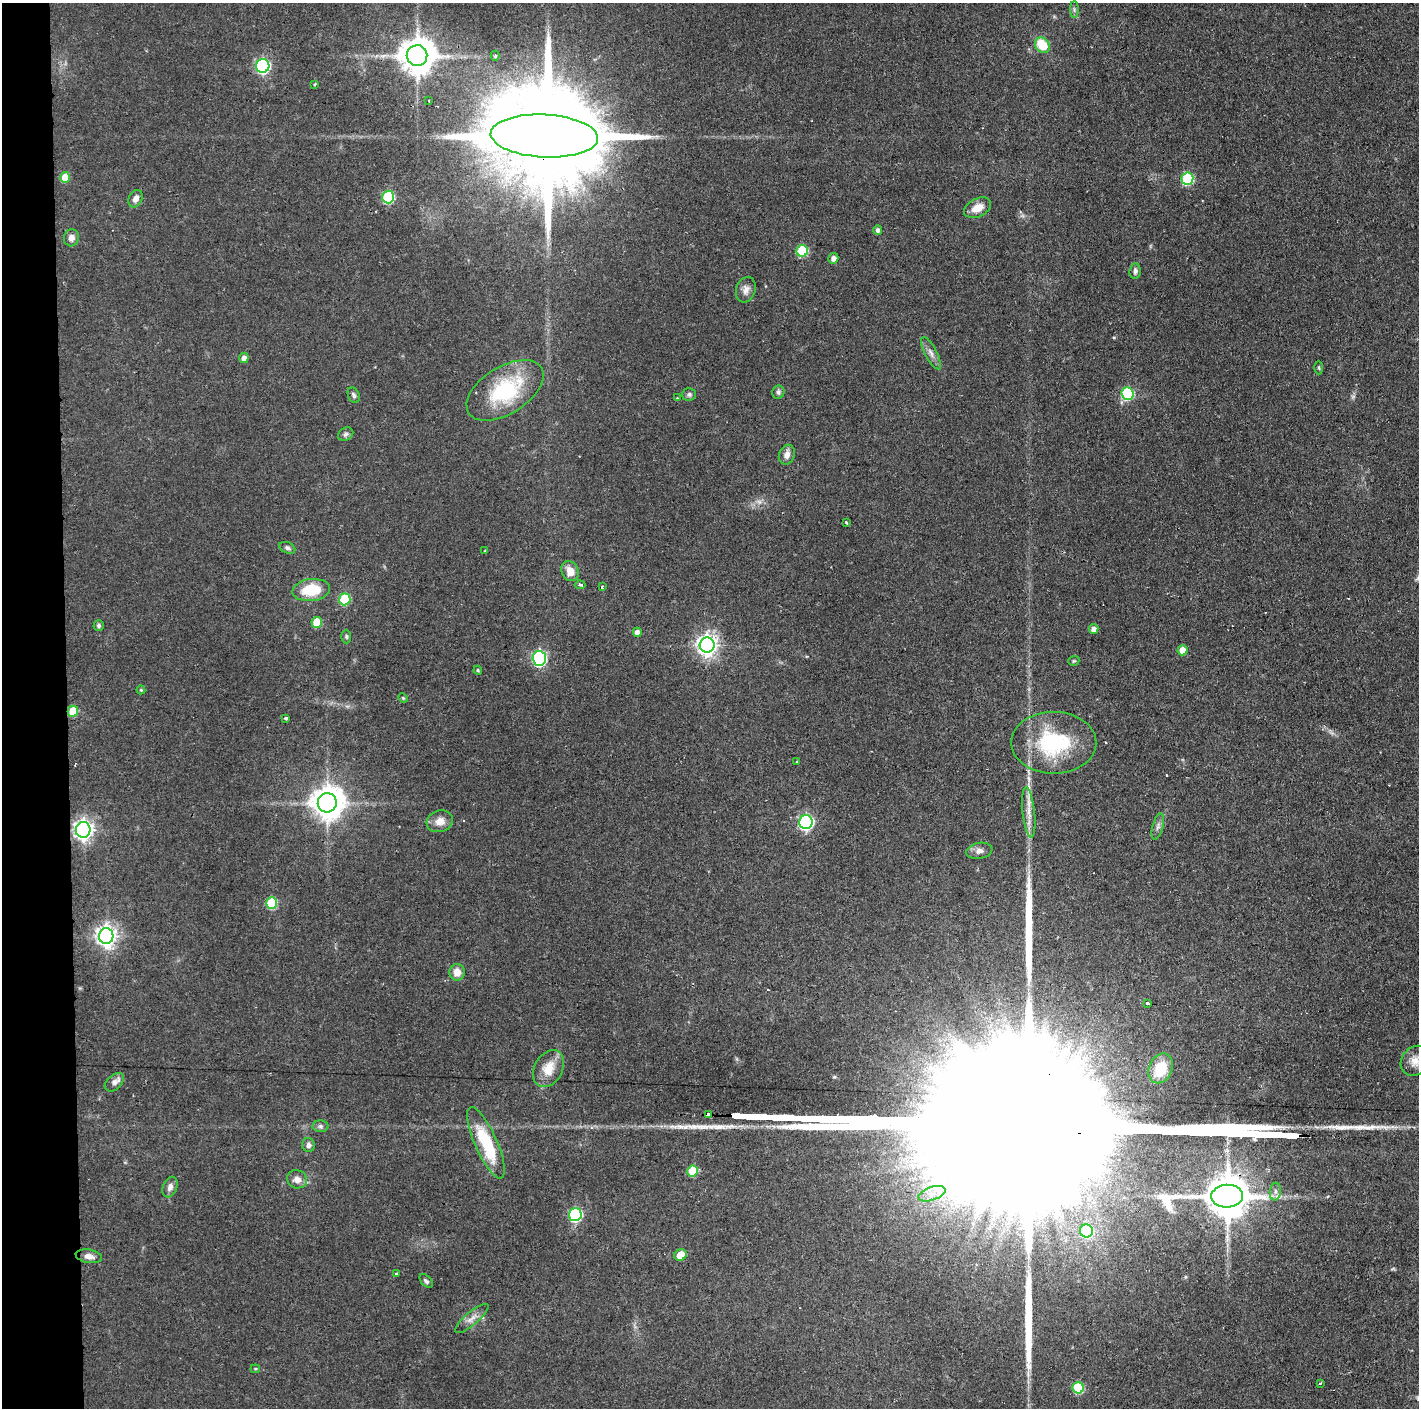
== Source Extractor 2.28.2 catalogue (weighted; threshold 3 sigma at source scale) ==
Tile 4 of 3 x 3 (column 1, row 2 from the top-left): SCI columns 1-1417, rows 1407-2812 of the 4251 x 4218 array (HDU 1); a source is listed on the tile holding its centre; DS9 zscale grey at full resolution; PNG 1421 x 1410 px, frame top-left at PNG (2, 3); each listed source drawn as its Kron ellipse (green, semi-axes under 4 px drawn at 4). Shown black and unused: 5% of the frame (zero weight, under 2 of 3 exposures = <1% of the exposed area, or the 3 px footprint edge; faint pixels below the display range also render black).
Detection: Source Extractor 2.28.2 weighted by HDU 2 'WHT'; one run over the whole footprint, this tile lists its part. Background 0.0829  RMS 0.0065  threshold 0.0291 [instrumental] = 3 sigma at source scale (4.5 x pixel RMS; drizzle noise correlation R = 1.50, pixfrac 1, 0.05/0.05 arcsec/px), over >= 5 px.
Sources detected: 97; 2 too faint to see at this stretch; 3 cosmic-ray / hot-pixel residue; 3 long thin detections or spike segments (spike, bleed or trail) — neither listed nor drawn; the other 89 listed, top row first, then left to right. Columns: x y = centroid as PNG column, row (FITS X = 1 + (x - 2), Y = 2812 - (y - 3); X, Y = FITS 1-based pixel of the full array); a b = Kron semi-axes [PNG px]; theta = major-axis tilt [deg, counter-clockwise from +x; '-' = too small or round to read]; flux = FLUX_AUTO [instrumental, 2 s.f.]
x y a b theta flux
1074 10 8 4 -90 1.4
1043 45 8 6 -49 19
417 56 10 10 - 1700
495 56 5 4 - 1.1
263 66 7 6 - 130
315 84 3 3 - 0.76
429 100 3 2 - 1
544 136 54 21 -3 29000
65 177 5 5 - 15
1187 179 6 6 - 48
388 197 6 6 - 56
136 199 9 6 64 3.8
978 208 14 9 27 8.1
878 230 5 4 - 1.9
71 238 8 7 - 3.8
802 251 6 5 - 40
833 258 5 5 - 3.4
1135 271 7 5 82 2.1
746 290 13 9 73 4.1
931 353 18 6 -62 3.9
244 358 5 4 - 3.7
1319 368 7 3 -89 0.82
505 390 43 23 32 49
778 392 7 6 - 1.8
1127 393 6 6 - 59
689 394 7 6 - 1.7
354 395 8 5 -65 1.6
677 398 2 2 - 0.47
346 434 8 6 32 1.7
787 455 10 7 70 4
846 522 3 2 - 0.79
287 548 8 5 -21 1.5
485 551 3 2 - 0.79
570 571 10 8 -65 7.5
580 585 5 4 - 1.5
602 586 3 3 - 0.82
311 590 19 11 7 23
345 599 6 5 - 38
317 622 5 5 - 17
99 626 5 5 - 1.4
1094 629 5 5 - 3.8
637 632 4 4 - 3.8
346 636 7 5 -89 1.1
707 645 7 7 - 410
1182 650 5 5 - 8.6
539 658 7 6 - 130
1074 661 5 5 - 0.91
478 670 4 4 - 0.75
141 690 4 4 - 0.73
403 698 5 4 - 0.86
73 711 5 5 - 20
286 718 3 3 - 1.5
1054 743 42 31 0 60
797 762 2 2 - 0.73
327 803 9 9 - 1200
1029 812 25 6 -84 7.2
440 821 13 10 18 6.3
806 822 7 6 - 140
1158 826 13 5 75 2.5
83 830 8 7 - 330
979 851 13 8 10 3.8
271 903 6 5 - 37
106 936 8 7 - 390
457 972 8 7 - 6.7
1148 1004 4 3 - 5.5
1415 1061 16 13 50 7.3
1161 1068 15 11 66 22
548 1069 20 14 61 12
114 1082 11 7 43 3.2
708 1115 4 3 - 250
320 1126 8 6 0 1.6
486 1143 39 11 -66 38
308 1145 7 6 - 2.5
693 1171 5 5 - 22
297 1179 10 9 - 4.8
170 1187 10 7 68 3.1
1275 1191 9 5 84 2.4
932 1194 14 6 18 6.1
1227 1196 16 11 3 2700
575 1215 6 6 - 77
1086 1231 6 6 - 54
680 1255 6 5 - 12
89 1256 13 6 -10 3.9
396 1274 3 3 - 0.98
426 1281 8 5 -49 1.4
472 1318 21 6 40 4.5
255 1369 5 4 - 0.71
1320 1383 3 3 - 0.75
1078 1388 5 5 - 34
Overlapping masked pixels (flux is a lower limit): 3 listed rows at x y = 544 136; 708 1115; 1227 1196
Isophote crosses this tile's border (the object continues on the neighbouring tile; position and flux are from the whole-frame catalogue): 1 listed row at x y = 1415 1061